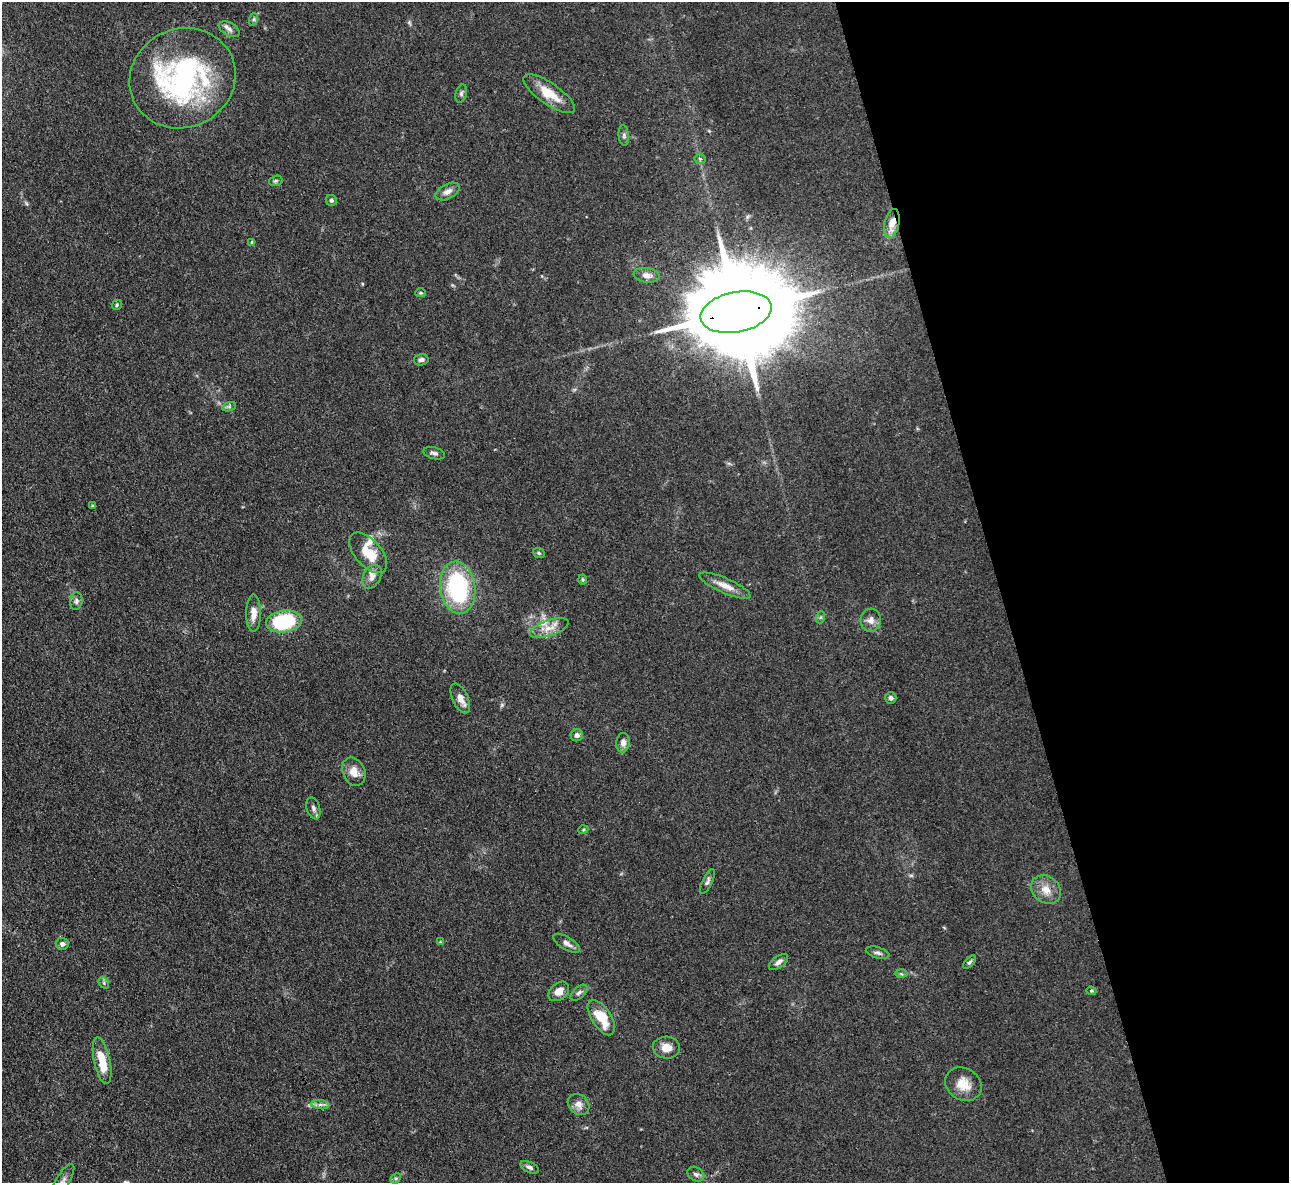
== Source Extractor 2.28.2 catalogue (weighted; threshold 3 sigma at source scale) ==
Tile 12 of 4 x 4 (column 4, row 3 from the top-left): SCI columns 3861-5147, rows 1447-2627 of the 5147 x 5132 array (HDU 1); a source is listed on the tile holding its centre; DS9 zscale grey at full resolution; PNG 1291 x 1185 px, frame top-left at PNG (2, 2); each listed source drawn as its Kron ellipse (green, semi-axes under 4 px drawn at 4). Shown black and unused: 22% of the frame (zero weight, under 3 of 4 exposures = <1% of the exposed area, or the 3 px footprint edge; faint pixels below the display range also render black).
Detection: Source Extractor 2.28.2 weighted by HDU 2 'WHT'; one run over the whole footprint, this tile lists its part. Background 0.0862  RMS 0.0069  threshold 0.0309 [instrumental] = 3 sigma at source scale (4.5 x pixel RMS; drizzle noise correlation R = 1.50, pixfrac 1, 0.05/0.05 arcsec/px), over >= 5 px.
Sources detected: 65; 1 too faint to see at this stretch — neither listed nor drawn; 2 inside a brighter listed object's ellipse — not listed separately; the other 62 listed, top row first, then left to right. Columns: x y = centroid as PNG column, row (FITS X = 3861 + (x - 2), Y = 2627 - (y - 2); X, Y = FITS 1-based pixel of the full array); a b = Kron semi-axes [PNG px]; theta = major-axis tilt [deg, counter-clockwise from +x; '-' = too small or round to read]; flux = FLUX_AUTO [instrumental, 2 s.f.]
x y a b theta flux
254 19 6 4 71 1.1
229 29 11 6 -30 3
183 78 54 49 26 150
461 93 9 5 74 1.7
549 94 30 10 -35 15
624 135 10 5 -85 1.7
700 159 5 5 - 1.2
276 181 7 5 20 1.1
448 192 13 7 27 4.1
331 200 6 5 - 1.4
892 223 14 7 77 8.9
252 242 4 4 - 0.94
647 275 13 7 -8 4
421 293 5 4 - 0.89
117 305 5 5 - 1.2
736 312 36 20 11 21000
421 360 7 5 13 1.9
229 407 7 4 19 1.3
434 453 11 5 -15 2.2
92 505 4 3 - 0.67
368 553 24 13 -49 16
539 553 6 4 -22 1
372 577 13 8 61 4.6
583 580 5 4 - 0.98
725 586 28 7 -24 7.8
458 588 26 17 -83 74
76 601 9 6 82 2.1
254 613 19 7 -90 6.8
821 617 6 4 71 0.98
871 620 12 10 85 4.5
284 621 18 11 8 53
549 628 20 8 19 7.5
891 698 6 5 - 1.9
460 699 16 8 -65 4.6
577 735 6 6 - 2.7
623 743 9 7 83 3.8
354 772 15 11 -66 7.4
313 808 11 6 -74 2.4
583 830 5 3 - 0.69
707 881 13 5 63 2.1
1046 890 16 13 -37 8.5
440 942 4 4 - 0.56
567 943 15 6 -31 3.5
62 944 6 6 - 2.4
878 953 12 5 -16 2
778 962 11 5 37 3.1
969 962 8 4 48 1.4
901 974 6 4 -2 0.96
104 983 6 4 -49 1.1
559 991 11 8 39 5.2
1091 991 5 4 - 0.7
579 993 10 5 42 2.2
601 1018 20 9 -57 17
666 1048 13 11 -5 7
102 1061 24 8 -77 17
963 1084 19 16 -32 11
579 1104 11 9 -39 4.9
320 1105 9 4 -8 2.2
529 1167 10 5 -25 2
696 1174 9 6 -30 2
396 1178 6 4 43 1.1
62 1182 20 7 59 4.6
Overlapping masked pixels (flux is a lower limit): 2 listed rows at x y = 892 223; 736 312
Isophote crosses this tile's border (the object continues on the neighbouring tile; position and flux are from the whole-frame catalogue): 1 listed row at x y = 62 1182